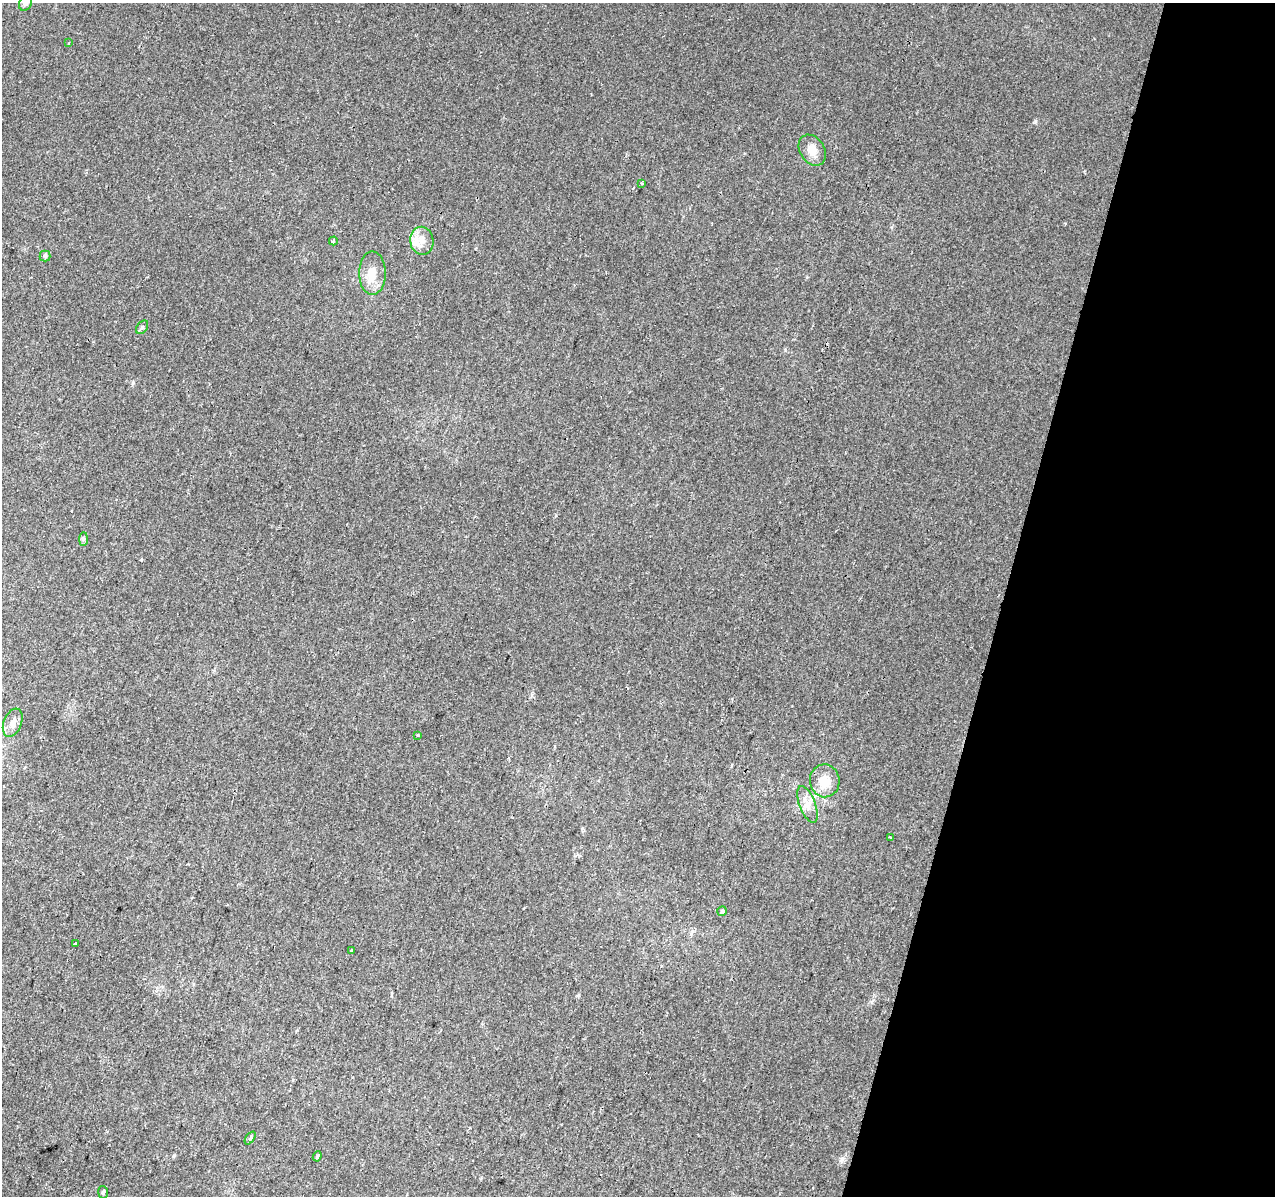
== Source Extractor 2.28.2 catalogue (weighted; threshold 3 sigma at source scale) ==
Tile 8 of 4 x 4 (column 4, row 2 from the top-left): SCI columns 3836-5108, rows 2715-3908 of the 5117 x 5367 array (HDU 1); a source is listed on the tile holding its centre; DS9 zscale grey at full resolution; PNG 1277 x 1198 px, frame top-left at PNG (2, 3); each listed source drawn as its Kron ellipse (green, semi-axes under 4 px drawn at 4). Shown black and unused: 21% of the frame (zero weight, under 2 of 3 exposures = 2% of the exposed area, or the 3 px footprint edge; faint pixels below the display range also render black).
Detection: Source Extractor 2.28.2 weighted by HDU 2 'WHT'; one run over the whole footprint, this tile lists its part. Background 0.0025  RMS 0.0034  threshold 0.0154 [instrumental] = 3 sigma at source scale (4.5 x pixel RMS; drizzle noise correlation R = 1.50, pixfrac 1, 0.0396/0.0396 arcsec/px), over >= 5 px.
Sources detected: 25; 2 cosmic-ray / hot-pixel residue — neither listed nor drawn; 2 inside a brighter listed object's ellipse — not listed separately; the other 21 listed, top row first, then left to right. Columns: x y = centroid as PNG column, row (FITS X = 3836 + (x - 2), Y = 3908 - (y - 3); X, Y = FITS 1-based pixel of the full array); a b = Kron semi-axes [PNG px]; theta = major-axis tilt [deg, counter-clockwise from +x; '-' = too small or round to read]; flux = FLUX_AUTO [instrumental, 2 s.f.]
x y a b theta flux
26 3 8 6 64 1.2
69 43 3 2 - 0.39
812 150 17 12 -58 3.8
642 183 4 3 - 0.4
333 241 4 3 - 1.5
422 241 14 11 -79 3.4
45 256 5 5 - 0.58
372 273 22 13 -90 5.1
142 327 8 5 54 0.66
83 539 7 4 90 0.62
13 723 15 9 68 2.6
417 735 3 3 - 1.2
825 781 16 15 - 5.6
807 804 19 8 -69 3.1
890 837 3 3 - 0.59
722 911 5 4 - 0.55
75 943 3 3 - 1.7
352 950 3 3 - 1.3
250 1138 7 3 52 0.53
317 1156 5 4 - 0.47
103 1192 6 5 - 0.65
Isophote crosses this tile's border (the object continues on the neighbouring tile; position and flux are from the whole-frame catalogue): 1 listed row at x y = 26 3
Unlisted compact peaks at least as high as the median listed source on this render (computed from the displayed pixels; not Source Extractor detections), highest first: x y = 1035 121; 133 383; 842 1159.